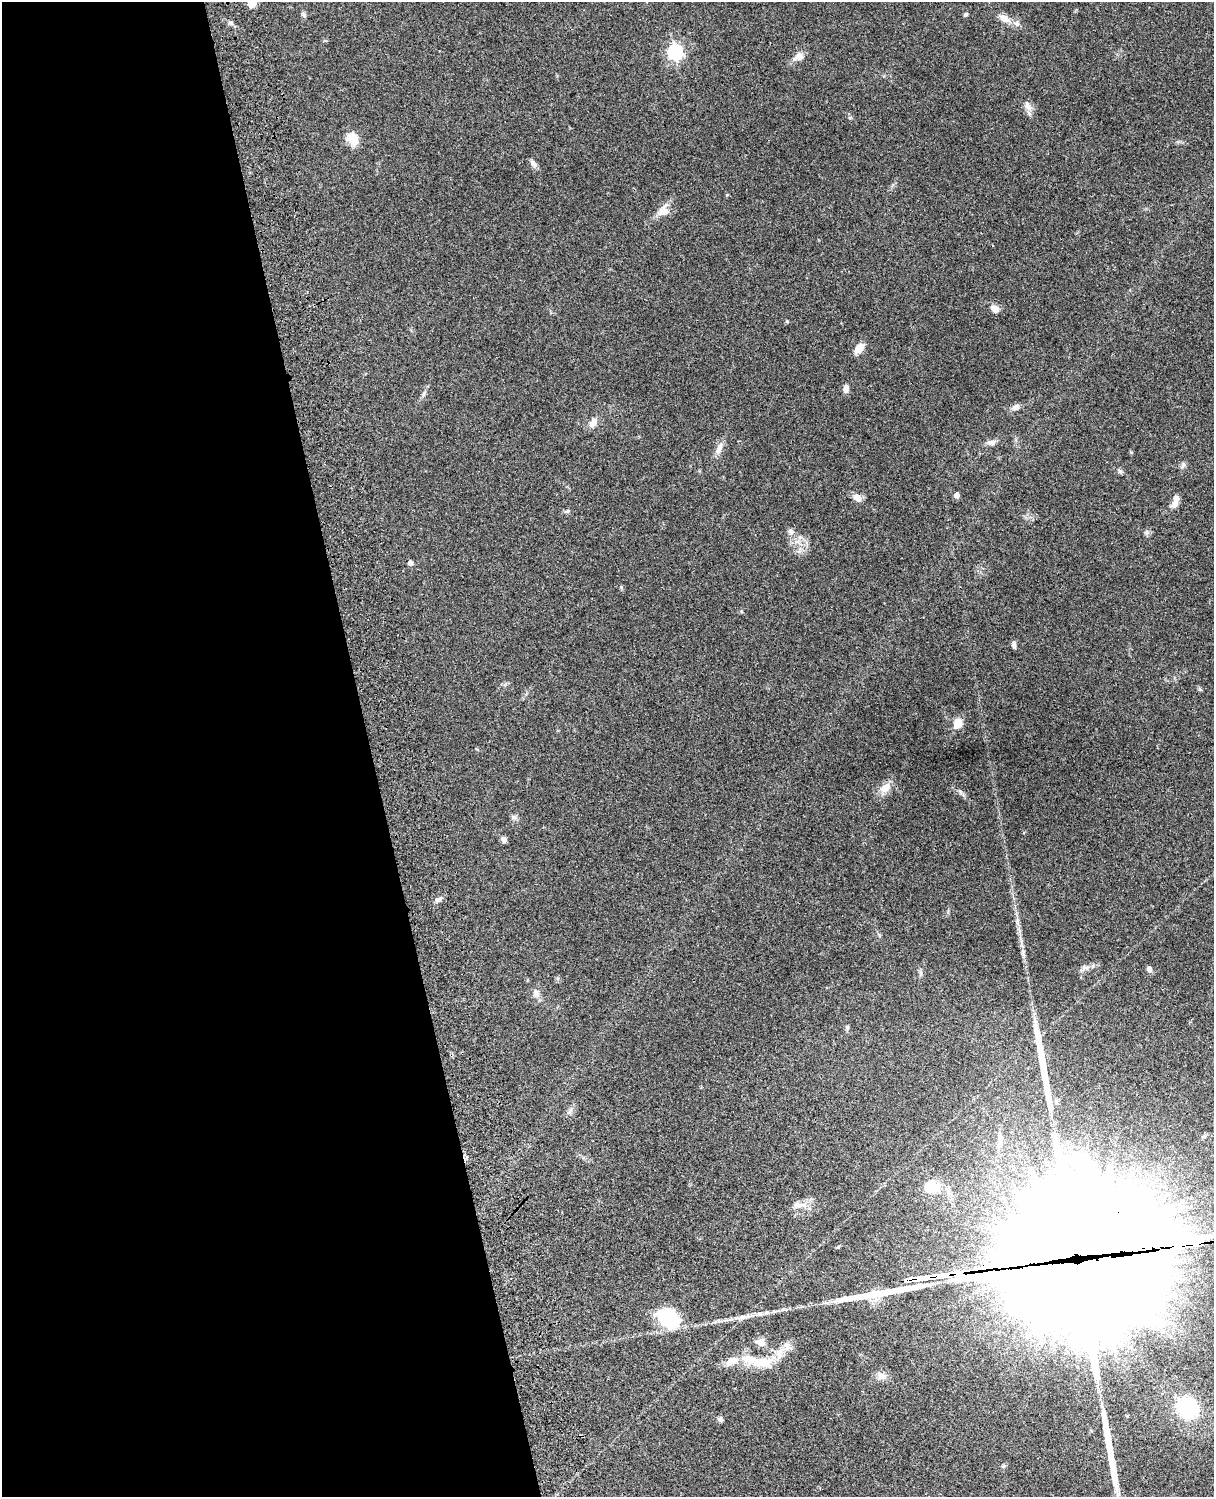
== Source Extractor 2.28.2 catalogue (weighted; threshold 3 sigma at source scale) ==
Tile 5 of 4 x 3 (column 1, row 2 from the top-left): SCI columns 122-1333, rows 1773-3267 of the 5087 x 4926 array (HDU 1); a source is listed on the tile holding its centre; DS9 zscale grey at full resolution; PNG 1216 x 1499 px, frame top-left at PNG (2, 2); no overlay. Shown black and unused: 31% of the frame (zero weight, under 3 of 4 exposures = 6% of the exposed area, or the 3 px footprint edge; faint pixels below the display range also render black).
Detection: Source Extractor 2.28.2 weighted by HDU 2 'WHT'; one run over the whole footprint, this tile lists its part. Background 0.0965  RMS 0.0063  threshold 0.0283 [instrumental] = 3 sigma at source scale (4.5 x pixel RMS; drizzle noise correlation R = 1.50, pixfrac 1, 0.05/0.05 arcsec/px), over >= 5 px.
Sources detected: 66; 8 inside a brighter object's white glare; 3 long thin detections or spike segments (spike, bleed or trail) — not listed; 3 inside a brighter listed object's ellipse — not listed separately; the other 52 listed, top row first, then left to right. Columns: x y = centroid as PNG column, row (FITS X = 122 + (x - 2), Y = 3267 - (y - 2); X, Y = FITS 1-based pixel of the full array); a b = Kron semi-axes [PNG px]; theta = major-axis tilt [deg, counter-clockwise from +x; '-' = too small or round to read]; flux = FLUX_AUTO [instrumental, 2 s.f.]
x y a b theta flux
252 2 8 7 - 7.5
966 14 5 4 - 1
304 15 8 6 -60 1.3
1004 18 10 7 -34 5.6
230 22 7 4 -19 1.2
675 52 7 6 - 150
799 56 14 9 29 4.5
1028 106 16 7 -59 3.7
352 138 18 12 -63 7.9
533 163 11 6 -47 2.5
663 211 15 13 53 5.9
995 309 8 7 - 4.8
787 321 5 4 - 0.68
859 348 11 7 49 7
846 388 10 6 85 2.8
424 393 7 4 72 1.2
1016 407 10 7 24 2.5
593 423 13 8 61 4.6
991 442 13 7 0 2.6
719 448 18 7 68 4
1183 465 8 6 69 1.5
1120 471 8 4 -45 1.2
956 495 5 5 - 2.8
857 498 11 8 -33 4
1175 502 17 7 72 4.9
567 511 6 5 - 1.1
791 532 9 7 -44 2.1
410 563 4 4 - 2.6
1014 645 8 4 -86 2.1
1200 689 6 4 -19 0.75
958 723 9 7 63 10
885 788 16 10 36 6.4
514 817 8 5 -30 1.5
504 839 7 6 - 2.2
438 900 9 6 24 1.9
1085 967 8 6 -2 2
1149 969 6 5 - 2.6
536 993 10 9 - 2.9
847 1027 6 5 - 0.92
1000 1142 25 8 83 6.3
931 1186 20 15 -7 11
799 1205 22 8 -1 5
1077 1251 90 85 -25 28000
923 1278 27 4 7 860
743 1317 14 6 9 3.6
668 1319 26 18 -35 34
761 1342 13 9 -12 4.1
787 1346 14 8 -64 3.7
760 1362 32 12 -3 18
882 1376 13 9 -21 3.9
1187 1408 17 16 - 52
720 1419 7 5 -37 1.3
Overlapping masked pixels (flux is a lower limit): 2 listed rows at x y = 1077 1251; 923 1278
Isophote crosses this tile's border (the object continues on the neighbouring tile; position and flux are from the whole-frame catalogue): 2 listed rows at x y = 252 2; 1077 1251
Unlisted compact peaks at least as high as the median listed source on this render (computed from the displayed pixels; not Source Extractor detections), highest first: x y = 960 791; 621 587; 727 195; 1147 533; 1131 452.